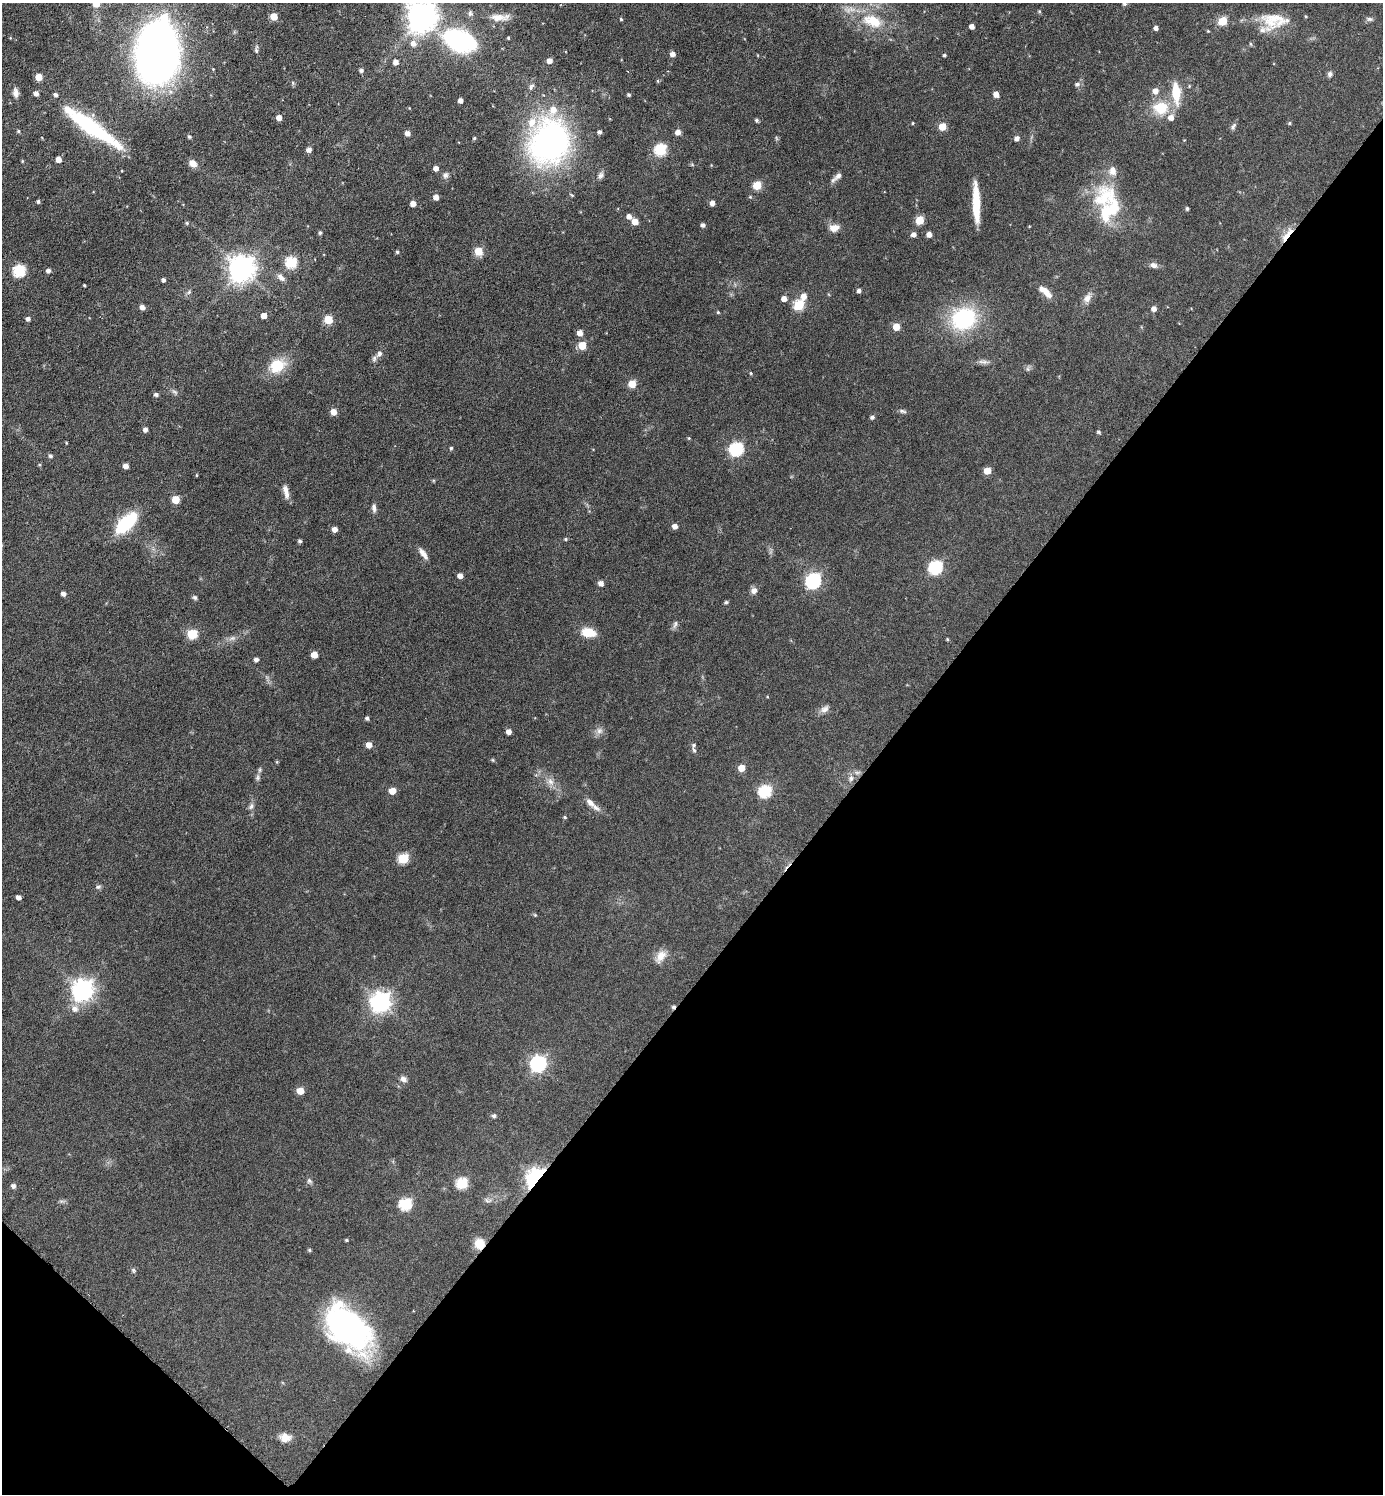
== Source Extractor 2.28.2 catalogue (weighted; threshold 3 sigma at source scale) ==
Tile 15 of 4 x 4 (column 3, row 4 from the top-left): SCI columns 2918-4298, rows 3-1494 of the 5978 x 5976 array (HDU 1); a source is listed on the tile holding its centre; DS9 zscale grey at full resolution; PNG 1385 x 1496 px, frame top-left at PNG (2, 3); no overlay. Shown black and unused: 38% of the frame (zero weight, under 3 of 6 exposures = <1% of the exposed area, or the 3 px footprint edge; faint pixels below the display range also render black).
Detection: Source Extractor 2.28.2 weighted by HDU 2 'WHT'; one run over the whole footprint, this tile lists its part. Background 0.0806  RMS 0.004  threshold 0.0164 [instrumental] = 3 sigma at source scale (4.09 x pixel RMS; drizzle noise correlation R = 1.36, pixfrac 0.8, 0.05/0.05 arcsec/px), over >= 5 px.
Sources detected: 197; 2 inside a brighter object's white glare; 1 cosmic-ray / hot-pixel residue — not listed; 11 inside a brighter listed object's ellipse — not listed separately; the other 183 listed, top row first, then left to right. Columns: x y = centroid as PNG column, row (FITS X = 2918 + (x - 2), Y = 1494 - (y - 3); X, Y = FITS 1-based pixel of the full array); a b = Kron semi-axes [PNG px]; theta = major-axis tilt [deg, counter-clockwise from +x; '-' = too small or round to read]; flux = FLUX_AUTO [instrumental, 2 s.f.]
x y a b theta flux
96 3 6 5 - 5.4
1124 4 5 4 - 0.67
1039 11 4 4 - 0.42
470 13 8 5 -90 0.82
274 16 5 5 - 5.9
421 17 9 9 - 530
499 17 25 8 2 3.8
621 19 4 4 - 0.39
1370 19 9 5 -1 0.91
1274 20 34 23 3 12
872 21 30 17 -23 12
1222 21 5 5 - 13
972 26 4 4 - 2.1
1156 28 5 4 - 1.2
508 38 3 3 - 0.33
460 40 28 18 -20 48
413 43 7 7 - 2.2
256 51 6 5 - 0.6
157 52 41 28 85 250
673 54 5 4 - 1.9
944 55 4 3 - 0.56
549 61 5 5 - 2.1
396 62 5 5 - 2.1
361 70 5 4 - 0.93
1330 74 7 6 - 0.97
39 77 5 5 - 4.6
1077 84 7 6 - 1
531 87 10 5 61 1.1
1155 91 6 5 - 2.8
1176 92 22 9 -86 9.7
16 93 12 7 -82 1.7
996 94 6 5 - 2.3
629 95 4 4 - 0.61
460 100 4 4 - 1.7
1161 108 20 16 -5 10
279 118 5 5 - 2.3
757 120 4 4 - 0.68
913 123 4 3 - 0.3
1289 123 4 4 - 0.45
1233 126 10 5 60 0.92
91 127 71 13 -35 35
942 127 5 5 - 6.7
18 131 5 4 - 0.46
678 132 5 5 - 2
407 133 5 5 - 1.8
189 137 4 4 - 0.58
474 138 5 4 - 0.46
1017 138 5 5 - 1.6
552 140 57 49 54 85
309 150 5 4 - 1.7
661 150 6 6 - 30
58 159 5 5 - 2.4
193 163 9 7 -35 2.4
436 168 4 4 - 1.9
445 175 8 7 - 1.1
600 175 9 7 64 1.2
837 177 16 6 39 1.8
757 185 5 5 - 11
436 197 5 4 - 2.2
38 201 4 4 - 0.67
712 203 4 4 - 2.1
976 203 37 6 -88 12
413 204 5 5 - 2.5
1107 204 49 28 -82 27
1187 208 4 3 - 0.67
629 216 5 5 - 1.8
919 220 5 5 - 10
635 222 5 5 - 3.5
187 223 4 4 - 0.46
703 225 4 4 - 1.1
834 228 13 9 9 2.6
320 233 5 4 - 0.63
914 234 5 5 - 1.6
929 234 5 4 - 2.1
1287 235 23 6 53 4.6
478 251 5 5 - 8.9
397 252 4 4 - 0.54
291 262 6 6 - 26
1154 265 10 7 -24 1.4
242 269 9 9 - 310
19 271 6 6 - 32
48 271 5 4 - 1.2
281 277 12 7 -41 1.8
163 280 4 4 - 0.81
84 285 3 2 - 0.36
859 290 5 4 - 1.1
189 292 6 5 - 0.7
1047 293 16 8 -45 3.1
804 296 7 6 - 3
784 298 5 5 - 2.3
1087 298 11 9 70 2.2
799 305 6 6 - 18
142 307 5 4 - 1.8
1154 309 5 5 - 1.7
718 312 4 4 - 0.4
264 316 5 5 - 2.8
28 319 5 4 - 1.1
328 319 5 5 - 11
964 319 20 17 28 38
896 327 5 5 - 5.4
580 333 5 5 - 2.4
582 345 5 5 - 8.1
379 354 8 6 52 1.1
983 362 15 5 -7 1.4
277 366 22 17 32 9.4
1028 369 6 6 - 0.77
751 373 4 4 - 0.34
632 384 5 5 - 7.8
156 394 5 4 - 0.91
902 411 11 5 -13 0.84
333 412 5 5 - 3.2
872 417 5 4 - 0.82
145 429 5 4 - 1.3
1098 432 4 4 - 0.61
689 438 5 3 - 0.33
451 448 4 4 - 0.47
736 449 7 6 - 48
50 456 5 5 - 0.78
39 465 5 3 - 0.34
126 466 5 4 - 1.9
987 471 5 5 - 5.4
197 475 4 3 - 0.29
286 492 18 6 -76 2.4
176 500 5 5 - 7.5
374 508 10 5 -84 1.2
126 523 24 11 44 23
675 526 5 5 - 1.9
334 529 5 5 - 2.3
566 539 5 4 - 0.43
300 541 4 4 - 0.72
423 554 15 6 -53 2.1
936 567 7 6 - 48
460 575 4 4 - 2
813 581 7 7 - 67
601 583 5 5 - 1.9
754 591 8 8 - 1.7
63 594 4 4 - 1.3
195 598 6 6 - 0.73
726 602 5 4 - 0.51
675 624 11 5 72 0.96
588 632 13 8 -10 7.4
192 634 6 6 - 13
232 638 8 6 20 1.2
947 639 5 3 - 0.35
314 655 5 5 - 4.1
256 659 4 4 - 1.2
825 709 13 7 33 1.7
367 718 4 4 - 0.81
599 731 9 8 - 1.6
509 732 4 4 - 1.8
369 745 5 5 - 2.7
694 750 7 5 -59 0.7
741 768 5 5 - 4.3
258 777 9 4 90 0.95
851 778 8 6 75 1.2
550 781 10 8 -45 2.2
392 791 5 5 - 4.5
765 791 6 6 - 32
590 803 16 7 -47 2.7
251 806 8 5 63 1
565 817 4 3 - 0.46
403 858 6 6 - 18
98 887 7 5 14 0.75
18 897 4 4 - 1.5
661 956 18 10 57 3.5
83 990 8 8 - 200
381 1002 8 7 - 180
75 1009 9 7 -23 2.1
538 1064 8 7 - 68
403 1079 9 6 -33 1.5
300 1091 5 5 - 4.7
494 1116 5 4 - 0.81
535 1178 8 6 50 150
309 1181 7 6 - 0.82
462 1183 6 6 - 22
13 1186 5 5 - 1.1
405 1204 7 6 - 26
346 1240 4 4 - 0.37
479 1244 12 11 - 4.7
309 1250 4 4 - 0.46
133 1270 6 4 -46 0.53
348 1329 50 30 -46 85
285 1438 13 10 -2 3
Overlapping masked pixels (flux is a lower limit): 3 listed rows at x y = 1287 235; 535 1178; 479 1244
Isophote crosses this tile's border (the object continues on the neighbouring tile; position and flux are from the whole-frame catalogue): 4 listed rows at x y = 96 3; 1124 4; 421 17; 499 17